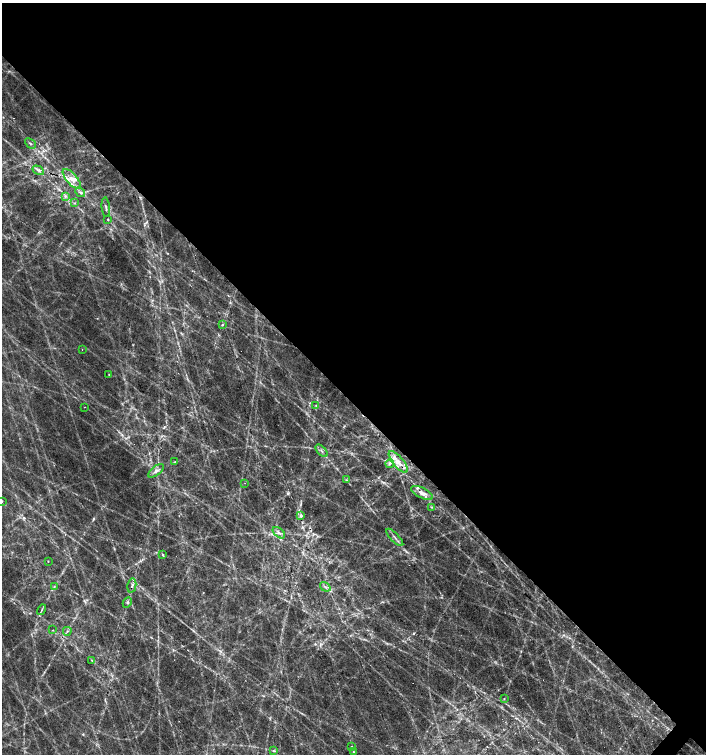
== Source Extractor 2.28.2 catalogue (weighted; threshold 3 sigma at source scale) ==
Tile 3 of 4 x 4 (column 3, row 1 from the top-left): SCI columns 2980-4387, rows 4514-6017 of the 6022 x 6017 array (HDU 1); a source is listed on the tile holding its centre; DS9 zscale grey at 2 x 2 block average (1 PNG px = mean of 2 x 2 image px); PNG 708 x 756 px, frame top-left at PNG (2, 3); each listed source drawn as its Kron ellipse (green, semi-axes under 4 px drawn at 4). Shown black and unused: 54% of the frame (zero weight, under 2 of 3 exposures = <1% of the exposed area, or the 3 px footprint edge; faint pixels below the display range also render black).
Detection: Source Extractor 2.28.2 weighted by HDU 2 'WHT'; one run over the whole footprint, this tile lists its part. Background 0.129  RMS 0.014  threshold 0.0634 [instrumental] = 3 sigma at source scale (4.5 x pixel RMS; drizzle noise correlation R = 1.50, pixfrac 1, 0.0396/0.0396 arcsec/px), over >= 5 px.
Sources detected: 51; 7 cosmic-ray / hot-pixel residue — neither listed nor drawn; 4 inside a brighter listed object's ellipse — not listed separately; the other 40 listed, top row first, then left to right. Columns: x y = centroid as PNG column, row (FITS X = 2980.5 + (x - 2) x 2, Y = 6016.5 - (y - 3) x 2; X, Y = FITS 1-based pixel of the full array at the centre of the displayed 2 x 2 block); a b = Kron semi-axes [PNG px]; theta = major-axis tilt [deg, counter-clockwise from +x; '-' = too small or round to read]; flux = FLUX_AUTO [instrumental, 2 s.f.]
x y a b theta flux
30 143 6 2 -42 4.4
38 170 6 3 -30 8
72 179 12 5 -48 30
80 192 5 4 - 7.7
65 196 4 4 - 6.9
74 203 3 2 - 2.7
106 207 10 2 -84 5.9
108 220 3 2 - 2.2
222 325 3 3 - 4.8
82 349 2 2 - 2.9
109 375 3 2 - 1.4
316 405 3 3 - 2.8
84 407 2 2 - 1.7
322 451 7 2 -48 5
175 462 3 2 - 2.6
398 462 13 5 -49 35
390 464 4 3 - 7.5
156 471 9 4 38 12
346 480 3 2 - 2.9
245 483 2 2 - 1.3
422 493 12 5 -27 22
2 501 2 2 - 2
431 507 3 2 - 2.8
301 516 4 3 - 6.1
279 533 7 3 -40 8.2
395 537 11 2 -46 7.1
163 555 3 2 - 3.4
48 561 2 2 - 1.8
132 585 7 3 78 8.8
54 587 4 3 - 3.6
325 587 6 2 -35 3.3
127 602 5 2 - 3.9
42 610 5 2 - 3.9
53 630 3 2 - 1.6
67 631 4 2 - 3.6
92 660 3 2 - 2.4
504 699 3 2 - 1.9
352 746 2 2 - 1.6
274 751 3 2 - 3
353 751 3 2 - 2.5
Isophote crosses this tile's border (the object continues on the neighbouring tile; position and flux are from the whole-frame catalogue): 1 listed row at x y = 2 501
Diffuse or blended objects may show on this block-average render without a row.